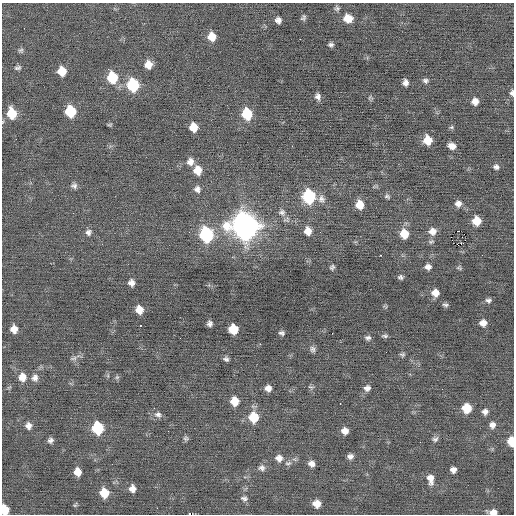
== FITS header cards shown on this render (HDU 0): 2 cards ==
NAXIS1  =                  512 / Axis length
NAXIS2  =                  512 / Axis length

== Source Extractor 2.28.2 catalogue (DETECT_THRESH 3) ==
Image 512 x 512 px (HDU 0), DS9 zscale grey, 1 PNG px = 1 image px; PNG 516 x 516 px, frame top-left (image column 1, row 512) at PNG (2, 3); no overlay
Background -0.0145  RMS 0.81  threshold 2.43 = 3 sigma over >= 5 px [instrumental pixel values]
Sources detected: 114; all 114 listed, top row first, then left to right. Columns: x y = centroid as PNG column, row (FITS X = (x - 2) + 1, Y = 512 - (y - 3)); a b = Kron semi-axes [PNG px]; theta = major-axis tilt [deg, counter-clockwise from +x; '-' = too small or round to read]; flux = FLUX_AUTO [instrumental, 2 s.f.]
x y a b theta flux
337 8 7 6 - 130
303 18 7 5 64 120
348 18 10 8 -7 670
278 20 6 5 - 240
212 37 8 8 - 750
300 39 2 2 - 150
331 45 6 5 - 130
21 50 7 7 - 120
148 65 8 8 - 580
18 68 9 5 15 140
62 71 8 7 - 960
112 77 10 8 -73 2000
425 81 7 6 - 150
405 83 6 5 - 250
133 85 9 8 - 3600
512 93 7 5 83 150
318 96 7 6 - 220
370 97 6 4 70 75
475 101 8 7 - 350
70 111 8 8 - 2300
12 113 11 8 -77 1400
247 114 9 7 -79 2100
110 125 6 4 -4 76
193 127 7 7 - 860
451 127 6 4 20 82
16 139 2 2 - 180
427 140 8 7 - 930
452 146 8 6 -15 350
190 162 9 8 - 340
496 167 7 6 - 160
197 170 9 8 - 710
74 186 9 8 - 190
197 189 9 8 - 250
302 196 3 3 - 340
309 196 9 8 - 4500
387 196 8 6 -26 120
321 199 11 9 -69 300
458 204 8 8 - 290
360 205 8 7 - 760
282 212 10 9 - 280
477 221 7 7 - 910
245 226 12 11 - 54000
308 231 9 7 -82 530
432 231 9 8 - 400
458 231 2 2 - 450
88 232 8 8 - 210
320 232 2 2 - 69
206 234 10 8 -77 6200
404 234 9 8 - 970
451 237 2 2 - 91
431 242 9 5 13 110
457 245 3 2 - 37
380 255 3 2 - 440
332 267 6 5 - 110
428 267 7 6 - 240
459 268 6 6 - 89
400 277 6 5 - 130
131 283 8 7 - 300
435 293 7 7 - 520
488 300 8 6 -9 160
445 305 7 5 -11 120
139 310 8 7 - 570
483 323 7 6 - 400
210 324 5 5 - 180
140 325 3 2 - 450
14 329 7 7 - 460
233 329 8 7 - 1300
282 333 6 4 -8 140
332 333 2 2 - 95
385 336 7 4 1 110
368 338 7 5 -4 150
312 349 8 7 - 160
386 352 2 2 - 24
402 354 6 5 - 100
73 358 11 5 12 180
226 359 5 5 - 140
22 377 10 9 - 530
117 377 6 5 - 100
35 378 10 9 - 300
9 387 6 4 19 73
311 387 10 4 -17 110
268 388 6 6 - 310
367 388 8 7 - 250
234 401 8 7 - 770
340 403 3 2 - 72
467 408 7 7 - 1400
485 412 7 7 - 230
158 414 11 8 -9 260
253 417 9 9 - 1500
492 425 8 7 - 280
28 426 9 8 - 290
98 428 9 8 - 2900
168 431 2 2 - 30
345 431 6 6 - 370
186 438 8 6 23 120
435 439 8 6 16 160
50 440 6 6 - 180
511 441 8 6 -84 980
350 456 7 6 - 230
279 458 9 8 - 350
288 463 11 6 7 190
311 464 6 6 - 280
262 468 9 8 - 220
453 470 6 5 - 270
77 472 7 6 - 570
430 479 12 7 -80 470
132 489 8 7 - 340
104 493 8 7 - 1100
244 498 10 7 -13 180
317 504 7 7 - 540
75 505 8 4 54 74
4 510 8 6 -80 1100
493 512 9 5 -4 420
189 514 2 2 - 1000
At the frame edge (FLAGS 8, measured only in part): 6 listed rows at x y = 512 93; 12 113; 511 441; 4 510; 493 512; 189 514